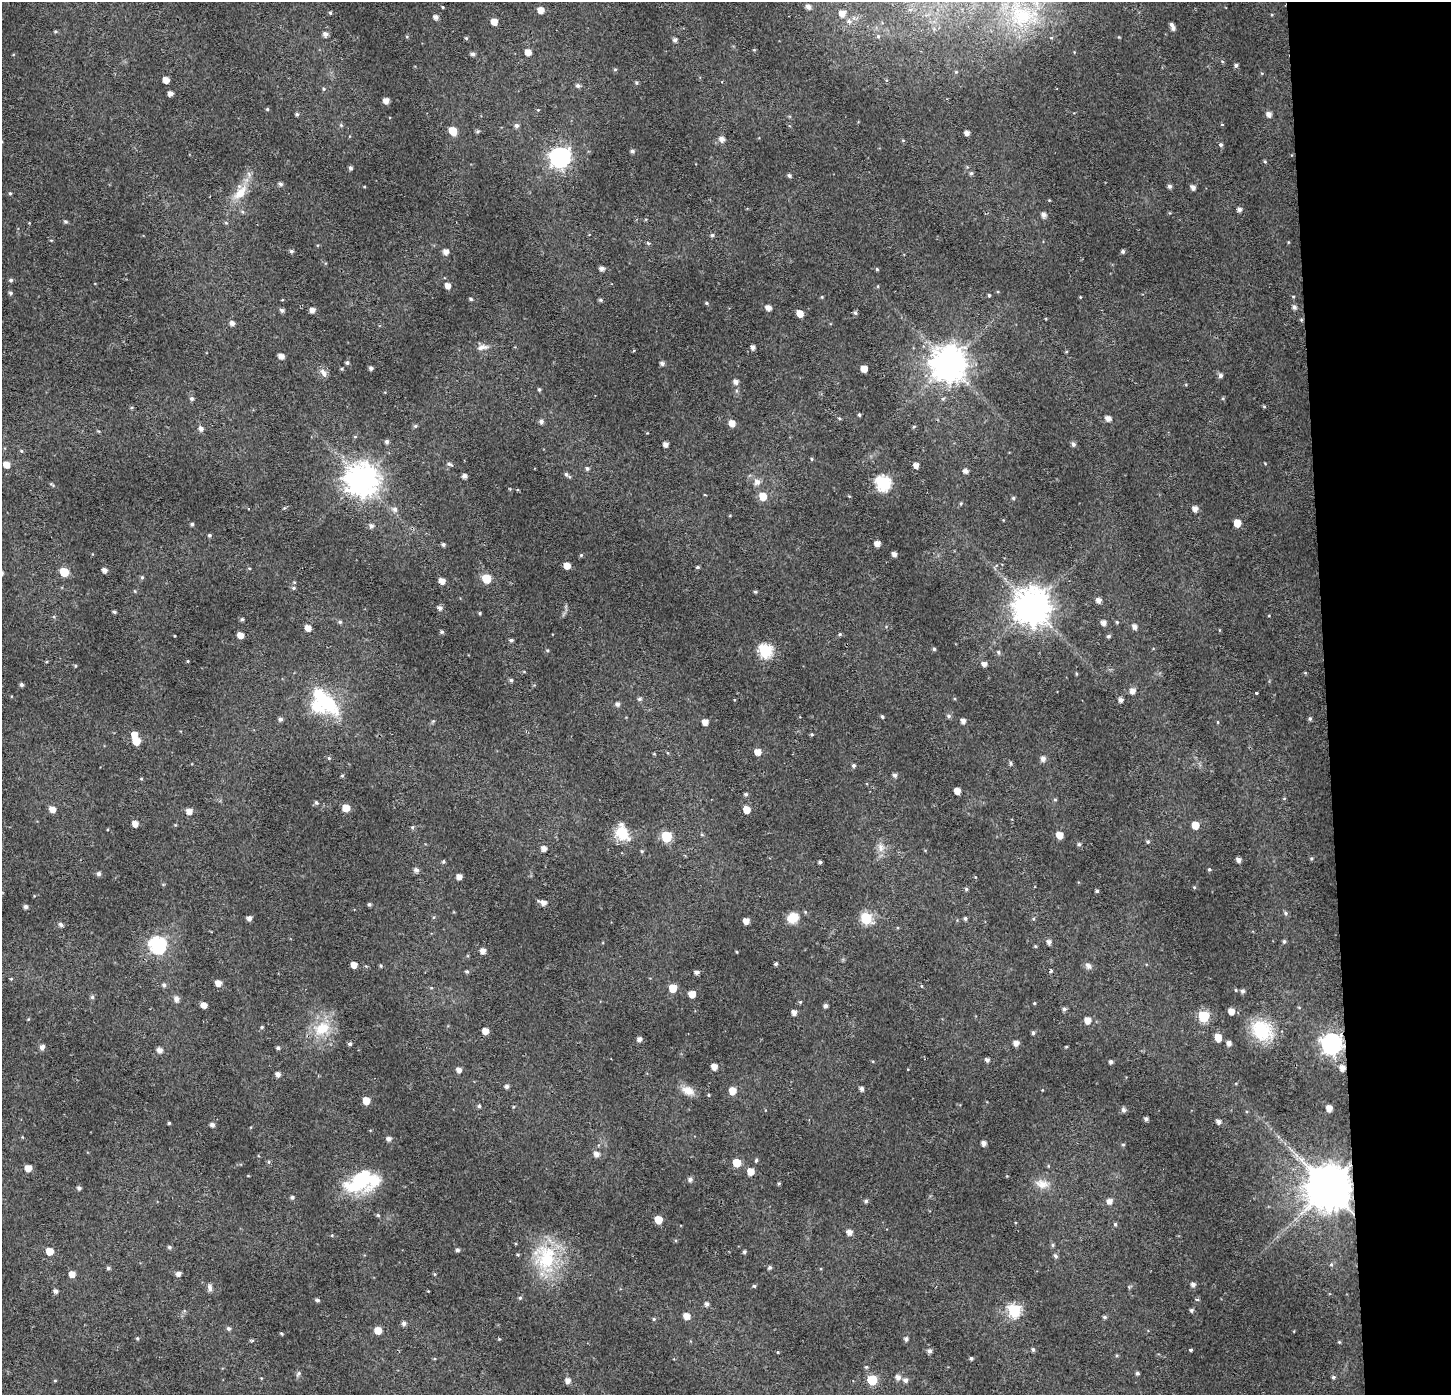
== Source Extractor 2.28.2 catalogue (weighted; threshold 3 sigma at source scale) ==
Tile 6 of 3 x 3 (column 3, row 2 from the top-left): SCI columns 2944-4392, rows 1403-2795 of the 4439 x 4202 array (HDU 1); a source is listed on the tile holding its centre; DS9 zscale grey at full resolution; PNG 1453 x 1397 px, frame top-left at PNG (2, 2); no overlay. Shown black and unused: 9% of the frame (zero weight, under 2 of 3 exposures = <1% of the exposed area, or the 3 px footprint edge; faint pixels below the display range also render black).
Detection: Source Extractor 2.28.2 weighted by HDU 2 'WHT'; one run over the whole footprint, this tile lists its part. Background 0.0312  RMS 0.0046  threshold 0.0207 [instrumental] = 3 sigma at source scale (4.5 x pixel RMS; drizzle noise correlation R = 1.50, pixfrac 1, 0.0396/0.0396 arcsec/px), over >= 5 px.
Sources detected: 374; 2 inside a brighter object's white glare — not listed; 3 inside a brighter listed object's ellipse — not listed separately; the other 369 listed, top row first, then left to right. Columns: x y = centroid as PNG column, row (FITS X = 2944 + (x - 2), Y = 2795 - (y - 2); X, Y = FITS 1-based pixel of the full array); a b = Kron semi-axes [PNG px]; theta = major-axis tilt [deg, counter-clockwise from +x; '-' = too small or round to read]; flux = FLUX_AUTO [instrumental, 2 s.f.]
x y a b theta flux
443 7 4 3 - 0.42
808 7 6 5 - 2
541 10 5 5 - 4.3
330 13 4 4 - 0.55
842 13 7 7 - 3.6
1023 16 40 32 -3 38
436 17 6 5 - 1.7
849 21 8 7 - 1.9
494 22 5 5 - 4.5
1173 28 6 5 - 1.4
55 31 5 4 - 0.62
326 34 5 5 - 2.1
407 37 5 3 - 0.46
466 38 5 4 - 0.58
675 40 5 5 - 1.2
528 52 5 5 - 3.9
473 54 5 5 - 1.3
1222 61 5 4 - 0.53
1236 65 5 4 - 1
615 69 5 3 - 0.49
166 80 5 5 - 3.6
636 83 4 4 - 0.62
578 86 6 5 - 1.2
323 89 5 4 - 0.64
170 94 4 4 - 2.3
386 100 5 5 - 3.2
267 109 5 4 - 0.51
538 110 4 3 - 0.42
297 114 5 4 - 0.81
1269 114 6 5 - 2.3
1222 124 4 3 - 0.45
341 125 5 5 - 0.69
516 125 6 6 - 1.3
453 131 6 5 - 7.6
478 131 6 4 19 0.64
967 133 4 4 - 2
722 139 6 6 - 2.5
903 140 4 3 - 0.39
1221 145 5 5 - 0.97
632 151 5 5 - 0.91
560 157 8 8 - 230
1265 161 5 4 - 0.57
350 168 5 4 - 1
971 173 5 5 - 0.89
789 175 5 4 - 1
280 184 5 4 - 1.2
1169 186 5 5 - 1.2
1193 187 5 4 - 2.2
10 193 4 4 - 0.54
240 193 25 12 49 9.2
1239 210 5 5 - 1.6
1044 215 5 5 - 2.1
65 222 5 5 - 0.76
712 235 5 4 - 0.85
1288 242 5 3 - 0.36
648 243 5 5 - 0.67
291 251 5 5 - 0.96
1123 251 4 4 - 0.91
446 252 5 5 - 2.7
602 268 5 4 - 2
877 269 4 4 - 0.58
11 280 5 4 - 0.89
448 286 5 5 - 3.3
10 293 5 4 - 0.82
989 295 4 4 - 0.62
1293 296 5 3 - 0.39
822 297 5 3 - 0.42
471 299 5 4 - 0.73
283 300 3 2 - 0.54
600 300 5 4 - 0.75
706 303 5 4 - 0.6
768 307 6 5 - 2.8
1294 307 5 5 - 1.4
282 310 5 4 - 1.2
312 310 5 5 - 2.8
800 313 5 5 - 5.3
855 313 5 4 - 0.96
232 323 5 5 - 1.8
482 347 16 7 9 2.8
753 347 5 4 - 1.7
281 356 6 4 -19 2.6
347 363 5 4 - 0.91
662 363 5 4 - 1.4
948 364 10 10 - 1000
371 368 5 4 - 1.2
864 369 5 5 - 5.1
323 373 13 7 -60 2.3
1220 375 6 5 - 1.4
736 382 6 5 - 2
539 389 5 4 - 0.64
192 399 5 5 - 0.99
1264 406 5 4 - 0.5
859 415 4 3 - 0.63
1108 418 6 5 - 2.4
541 422 5 5 - 1.4
732 423 6 5 - 4
415 426 5 5 - 0.7
914 426 5 3 - 0.5
201 429 6 6 - 1.7
387 442 5 4 - 1.1
666 444 4 4 - 2.2
1073 444 5 5 - 1.5
21 451 5 4 - 0.54
812 459 4 4 - 0.54
1265 463 4 3 - 0.37
6 464 5 5 - 4.7
449 464 7 4 -26 0.97
916 465 5 4 - 2.6
587 468 5 5 - 1
965 471 5 4 - 2
566 474 6 5 - 0.89
464 476 4 4 - 2
361 479 10 10 - 780
757 482 9 8 - 2.5
883 483 7 7 - 87
52 484 10 3 -49 0.6
705 495 3 3 - 0.53
763 496 7 6 - 6.9
1013 498 5 4 - 0.76
284 508 5 4 - 0.51
395 509 7 6 - 1.7
1195 509 5 5 - 2.5
1237 523 5 5 - 5.4
192 524 4 4 - 0.83
371 526 6 6 - 1.4
209 535 4 4 - 0.8
877 543 5 4 - 3.2
443 544 5 5 - 0.96
894 554 4 4 - 2.1
581 555 5 4 - 0.55
567 566 5 5 - 4.6
697 567 4 3 - 0.68
104 570 5 4 - 2.1
64 572 6 5 - 13
142 577 6 4 -69 0.71
486 579 6 5 - 14
442 581 5 5 - 3.5
294 582 4 4 - 0.62
293 588 6 4 -22 0.77
135 591 5 3 - 0.41
755 592 5 4 - 0.62
1098 600 5 5 - 2.6
1031 606 11 10 - 1100
440 608 6 5 - 1.7
114 612 4 3 - 0.8
480 613 4 3 - 0.56
54 617 5 3 - 0.53
242 619 4 4 - 0.86
340 622 5 5 - 0.79
1117 622 4 4 - 0.51
1104 623 5 5 - 2.3
1134 627 6 5 - 1.9
308 628 5 5 - 4.1
442 632 5 4 - 0.84
840 634 5 4 - 0.6
240 635 5 5 - 4.2
1108 636 5 4 - 0.87
511 640 5 4 - 0.93
934 649 5 4 - 0.73
547 650 4 4 - 0.53
765 651 7 6 - 69
998 652 6 5 - 0.86
188 661 5 3 - 0.4
984 664 5 5 - 2.1
75 666 5 3 - 0.48
1305 673 4 4 - 0.44
511 680 5 5 - 0.83
21 685 4 4 - 1.1
1132 691 6 6 - 2.7
1256 693 3 3 - 1.3
640 699 6 5 - 0.94
324 700 42 16 -47 32
1121 700 5 4 - 1.9
617 704 5 5 - 1.4
882 716 5 4 - 0.7
949 716 6 5 - 1
280 719 6 5 - 1.2
1310 719 5 4 - 0.81
963 721 5 4 - 2.2
705 722 5 5 - 3.7
1218 722 5 3 - 0.38
135 734 6 5 - 3.9
812 734 5 4 - 0.55
136 741 6 5 - 7.2
758 752 5 5 - 4.3
329 758 5 4 - 0.61
1043 759 6 5 - 2.3
1011 763 6 4 -84 0.78
853 766 5 4 - 0.94
895 775 5 5 - 1.4
342 776 5 4 - 0.69
141 779 4 3 - 0.44
957 791 5 5 - 3.8
746 794 5 4 - 0.87
1055 800 5 3 - 0.5
316 803 5 4 - 0.91
346 808 5 5 - 6.8
52 809 6 5 - 3.4
747 809 5 5 - 6
189 811 6 5 - 3.2
135 824 5 4 - 3.5
1195 825 5 5 - 6.4
412 827 5 5 - 0.63
622 834 17 13 -48 11
1059 835 6 5 - 4.9
666 837 6 6 - 30
1148 842 5 5 - 0.7
1079 844 5 4 - 0.93
544 848 5 5 - 2.7
881 848 12 10 -88 3.4
642 851 4 4 - 0.55
1311 858 5 4 - 0.6
1238 860 4 4 - 2
443 861 4 4 - 0.7
820 862 3 3 - 0.88
1209 869 4 4 - 0.62
416 870 6 6 - 1.6
99 874 5 5 - 1.2
459 877 5 4 - 2.8
975 877 5 3 - 0.4
1194 887 4 4 - 0.49
966 889 5 5 - 0.68
1097 891 4 3 - 0.76
543 903 7 5 -21 2.8
369 904 4 4 - 0.85
25 907 4 4 - 1.3
1285 913 6 5 - 0.96
249 918 5 4 - 2.1
793 918 13 11 26 6.5
866 918 6 6 - 38
965 918 4 4 - 0.9
1033 919 5 4 - 0.55
746 921 5 5 - 3.7
61 925 6 5 - 1.3
1284 941 5 4 - 0.74
1049 942 5 5 - 1.7
157 945 8 7 - 110
1035 946 4 3 - 0.55
483 951 5 5 - 2.8
737 952 4 3 - 0.39
776 964 4 3 - 0.89
354 965 5 4 - 3.7
381 966 5 3 - 0.54
1088 966 10 7 -43 1.7
1051 971 3 3 - 1.3
467 972 5 5 - 0.75
696 972 5 4 - 1.5
11 979 4 4 - 0.45
218 983 5 5 - 3.9
164 985 6 5 - 1
921 986 5 3 - 0.42
673 988 6 5 - 8.5
1236 990 5 4 - 0.55
1242 991 5 4 - 1.2
692 994 5 5 - 5.4
92 997 5 5 - 0.81
177 999 6 6 - 2.3
800 1002 5 4 - 0.52
1034 1003 4 4 - 0.44
204 1005 5 4 - 3.4
826 1006 5 4 - 1.3
1064 1009 5 5 - 1.1
1231 1011 5 5 - 3.7
794 1012 5 4 - 2.4
1204 1016 6 6 - 34
1087 1020 6 5 - 4.1
262 1027 4 4 - 0.65
322 1028 25 18 22 14
485 1031 5 5 - 4.5
1262 1031 22 18 -41 26
1033 1033 5 4 - 0.9
1218 1037 6 5 - 5.8
639 1039 5 5 - 1.8
1016 1043 5 5 - 2.6
1229 1043 5 5 - 1.7
1331 1043 8 8 - 230
350 1044 5 5 - 0.93
42 1047 5 5 - 2
1066 1047 3 3 - 0.44
278 1048 4 4 - 0.97
160 1050 6 5 - 2.4
987 1060 5 4 - 1.5
1111 1062 4 4 - 1.2
714 1067 5 5 - 3.6
1342 1068 6 5 - 2.9
459 1070 5 5 - 2.3
278 1074 5 4 - 2.1
506 1086 5 5 - 1.3
862 1089 4 4 - 1.6
688 1090 17 10 -25 4.9
732 1091 6 6 - 5.3
708 1095 4 4 - 0.49
366 1101 5 5 - 6.7
479 1106 5 5 - 0.83
1329 1108 5 5 - 3.8
1123 1110 6 5 - 1.4
1146 1119 4 4 - 1.1
1218 1122 5 4 - 1.8
169 1123 3 3 - 0.54
212 1125 5 4 - 1.6
389 1139 5 5 - 1.8
984 1143 5 4 - 2.1
1123 1145 5 3 - 0.5
597 1154 6 5 - 2.3
1297 1155 9 4 -71 1.4
756 1160 5 4 - 0.63
269 1162 6 4 89 0.58
737 1163 6 5 - 8.2
28 1168 5 5 - 4.6
750 1171 5 5 - 5
363 1176 36 26 17 31
690 1179 5 5 - 1.6
779 1183 5 3 - 0.52
1042 1184 20 11 -15 5.1
1328 1187 12 12 - 2100
79 1188 5 4 - 1.1
292 1197 5 4 - 0.96
866 1201 5 4 - 0.91
1109 1201 6 6 - 2.6
378 1215 5 4 - 0.59
658 1220 6 5 - 8.2
1115 1224 5 4 - 0.65
849 1232 6 5 - 2.7
1053 1245 6 4 -89 0.6
169 1247 6 5 - 0.79
457 1250 4 4 - 1.1
50 1251 5 5 - 7
744 1252 4 4 - 0.84
1055 1256 6 5 - 1.1
545 1258 41 31 -75 32
1331 1264 5 5 - 0.71
108 1268 5 4 - 0.88
769 1268 5 5 - 0.85
72 1274 5 5 - 3.5
178 1274 5 4 - 2
434 1274 5 3 - 0.45
1193 1284 5 5 - 1.7
754 1286 4 4 - 0.72
210 1287 9 6 -76 1.6
56 1291 5 4 - 1.6
520 1298 5 5 - 0.69
1197 1299 4 3 - 0.61
317 1300 5 4 - 0.89
707 1304 5 5 - 1.4
1014 1310 6 6 - 58
1191 1310 4 4 - 0.98
687 1316 6 5 - 4.4
1104 1317 5 4 - 0.79
654 1319 5 5 - 0.66
404 1323 5 5 - 1.5
228 1328 6 5 - 0.98
378 1330 5 5 - 6.1
282 1333 5 4 - 0.56
137 1338 5 4 - 0.56
906 1339 5 4 - 1.2
1339 1342 4 3 - 0.48
1033 1349 5 5 - 0.92
1191 1350 3 3 - 0.83
929 1351 5 5 - 1.5
778 1352 4 3 - 0.33
971 1358 4 4 - 0.74
298 1373 8 5 53 0.97
1137 1373 5 4 - 0.89
898 1377 6 6 - 2.1
1333 1377 4 4 - 0.91
872 1380 6 6 - 19
905 1380 6 6 - 1.6
55 1381 5 3 - 0.4
568 1381 5 5 - 2.6
Overlapping masked pixels (flux is a lower limit): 3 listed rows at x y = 1331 1043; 1342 1068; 1328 1187
Isophote crosses this tile's border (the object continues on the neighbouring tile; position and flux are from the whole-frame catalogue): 1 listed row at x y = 842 13